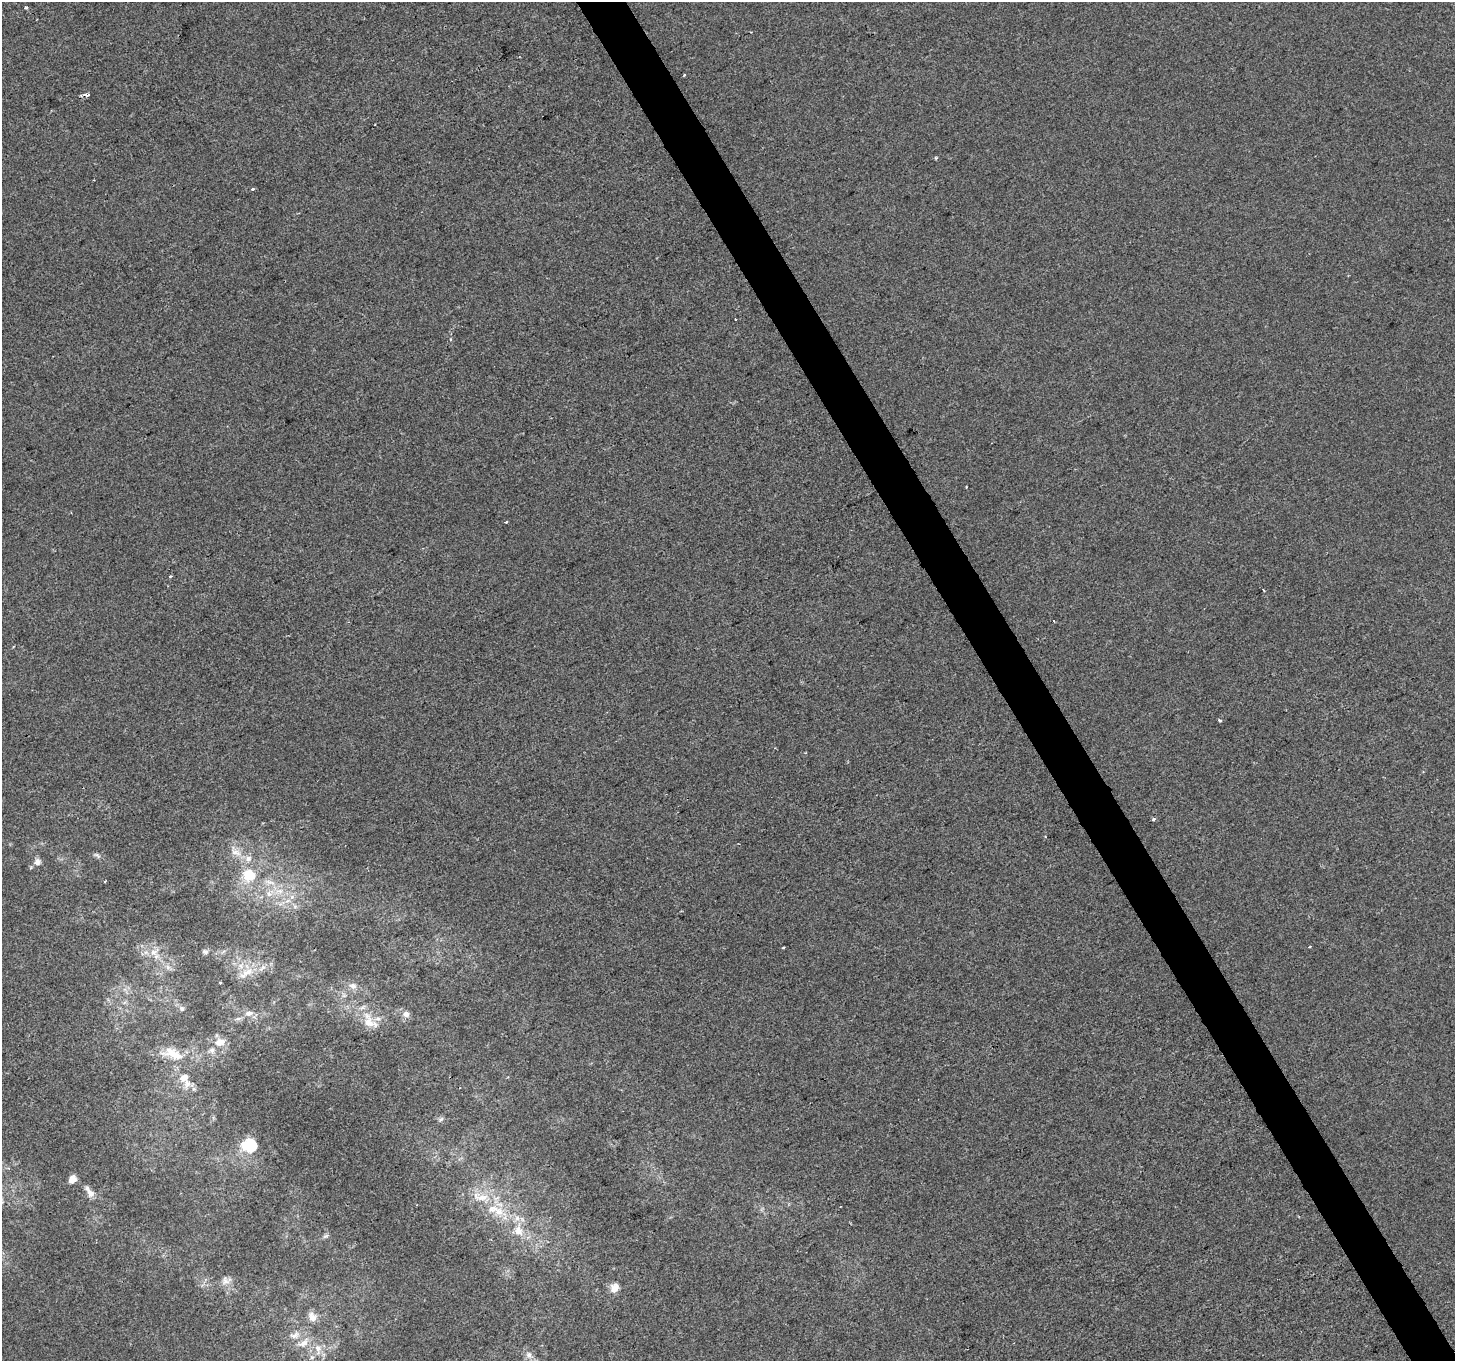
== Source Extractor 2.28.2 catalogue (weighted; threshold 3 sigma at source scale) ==
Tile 6 of 4 x 4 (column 2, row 2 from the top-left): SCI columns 1457-2909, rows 2885-4243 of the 5816 x 5708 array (HDU 1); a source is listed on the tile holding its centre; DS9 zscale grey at full resolution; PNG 1457 x 1363 px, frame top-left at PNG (2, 2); no overlay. Shown black and unused: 3% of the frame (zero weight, under 2 of 3 exposures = <1% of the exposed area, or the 3 px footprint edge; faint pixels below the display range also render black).
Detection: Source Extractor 2.28.2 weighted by HDU 2 'WHT'; one run over the whole footprint, this tile lists its part. Background 4.91e-04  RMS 0.0045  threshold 0.0201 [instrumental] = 3 sigma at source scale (4.5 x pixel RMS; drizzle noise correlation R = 1.50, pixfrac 1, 0.0396/0.0396 arcsec/px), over >= 5 px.
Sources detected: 59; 1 inside a brighter object's white glare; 1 cosmic-ray / hot-pixel residue — not listed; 6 inside a brighter listed object's ellipse — not listed separately; the other 51 listed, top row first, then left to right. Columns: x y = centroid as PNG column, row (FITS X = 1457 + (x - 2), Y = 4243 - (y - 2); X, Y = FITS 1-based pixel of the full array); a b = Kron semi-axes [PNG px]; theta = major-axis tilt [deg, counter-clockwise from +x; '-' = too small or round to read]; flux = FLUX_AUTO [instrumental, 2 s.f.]
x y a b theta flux
26 7 4 3 - 0.98
684 75 3 3 - 0.6
86 95 4 3 - 5.1
936 158 4 4 - 0.53
253 189 3 3 - 1.2
735 319 3 3 - 1.6
966 487 2 2 - 0.37
506 522 3 3 - 0.47
170 576 3 3 - 0.7
1264 590 3 2 - 0.65
1053 621 3 3 - 0.58
1220 720 3 3 - 1.3
1153 819 3 3 - 1.4
1045 837 3 3 - 0.66
236 852 19 11 -37 5.6
97 855 12 5 -29 1.3
37 862 8 8 - 2.5
249 875 11 10 - 14
269 882 18 5 -14 3.4
280 891 7 7 - 2.2
269 894 10 8 -27 2.8
783 947 3 3 - 0.5
1309 947 4 3 - 0.62
154 952 13 9 26 4.1
205 952 8 5 -14 1
168 967 7 6 - 1.5
247 972 21 9 20 6.6
220 982 3 3 - 1.5
353 986 11 9 -21 2.7
182 1008 8 7 - 1.3
249 1013 11 7 10 2.5
406 1014 9 8 - 2.4
369 1022 25 13 -73 7.8
220 1042 14 10 15 4
173 1054 32 13 -20 9.8
187 1083 13 9 -79 3.8
441 1119 7 4 44 0.92
252 1147 15 13 -69 14
72 1179 8 7 - 3.6
90 1193 10 8 -53 3.2
481 1197 32 13 -13 12
499 1212 19 14 -29 9.9
518 1231 19 13 -83 8.2
326 1236 9 5 26 0.96
225 1281 13 12 - 3.2
614 1288 11 9 64 4.3
312 1317 14 10 -58 3.4
295 1335 15 9 24 3.6
303 1343 19 9 37 4.7
318 1349 19 9 -85 4.7
529 1355 10 8 -87 2.6
Overlapping masked pixels (flux is a lower limit): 1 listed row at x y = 86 95